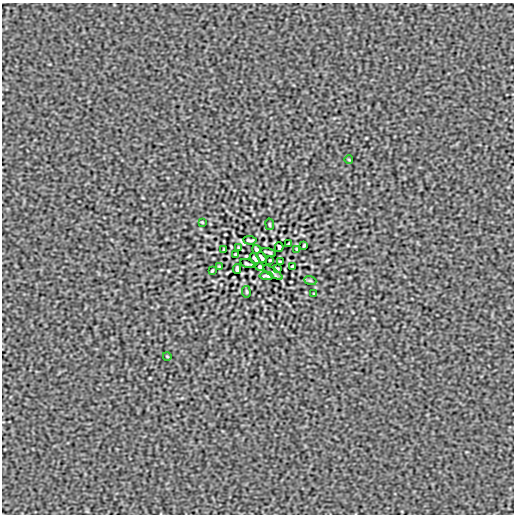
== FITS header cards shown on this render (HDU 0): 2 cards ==
NAXIS1  =                  512
NAXIS2  =                  512

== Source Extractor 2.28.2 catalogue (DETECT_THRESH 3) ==
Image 512 x 512 px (HDU 0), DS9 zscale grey, 1 PNG px = 1 image px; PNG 516 x 516 px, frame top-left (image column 1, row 512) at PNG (2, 3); each listed source drawn as its Kron ellipse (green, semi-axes under 4 px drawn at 4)
Background -1.01e-08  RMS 8.6e-06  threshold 2.59e-05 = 3 sigma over >= 5 px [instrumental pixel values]
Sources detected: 30; all 30 listed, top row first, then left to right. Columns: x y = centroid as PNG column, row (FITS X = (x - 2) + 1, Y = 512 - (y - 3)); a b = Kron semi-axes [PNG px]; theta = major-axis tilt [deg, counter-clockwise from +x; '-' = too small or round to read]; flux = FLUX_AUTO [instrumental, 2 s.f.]
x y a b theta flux
349 160 4 2 - 4.1e-04
202 222 3 2 - 4.2e-04
270 224 6 3 -81 5.7e-04
250 240 7 2 -4 8.6e-04
289 243 3 2 - 4.4e-04
304 245 3 2 - 5.9e-04
279 247 5 3 - 8.6e-04
239 248 4 2 - 4.9e-04
256 249 4 3 - 7.4e-04
297 249 3 2 - 5.2e-04
224 250 3 2 - 5.1e-04
269 252 7 2 -17 7.1e-04
236 254 3 2 - 6.2e-04
261 257 6 3 -58 9.8e-04
255 259 6 3 -58 9.8e-04
270 260 3 2 - 4.3e-04
280 262 3 2 - 6.2e-04
247 264 7 2 -17 7.1e-04
292 266 3 2 - 5.1e-04
219 267 3 2 - 5.2e-04
260 267 4 3 - 7.4e-04
277 268 4 2 - 4.9e-04
237 269 5 3 - 8.6e-04
212 271 3 2 - 5.9e-04
273 272 11 2 -35 8.2e-04
266 276 7 2 -4 8.6e-04
310 280 6 4 -19 6.6e-04
246 292 6 3 -81 5.7e-04
314 294 3 2 - 4.2e-04
167 356 4 2 - 4.1e-04